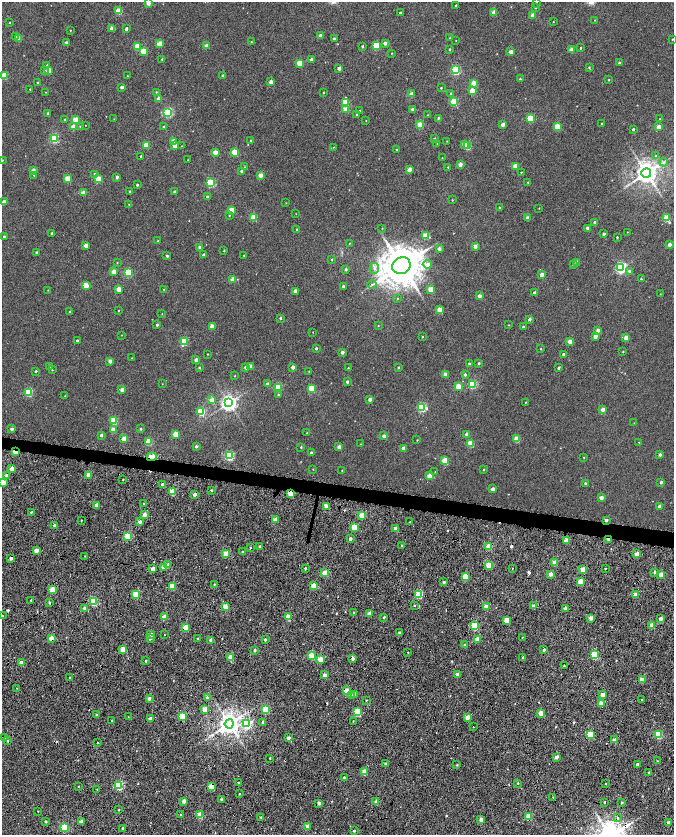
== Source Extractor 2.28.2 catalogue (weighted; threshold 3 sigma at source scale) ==
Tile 10 of 4 x 4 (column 2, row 3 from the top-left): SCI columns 1349-2691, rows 1947-3611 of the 5378 x 7161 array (HDU 1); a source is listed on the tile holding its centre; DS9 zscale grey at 2 x 2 block average (1 PNG px = mean of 2 x 2 image px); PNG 676 x 837 px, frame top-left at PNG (2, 2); each listed source drawn as its Kron ellipse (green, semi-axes under 4 px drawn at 4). Shown black and unused: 4% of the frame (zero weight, under 7 of 14 exposures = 4% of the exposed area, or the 3 px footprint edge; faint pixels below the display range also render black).
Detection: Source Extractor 2.28.2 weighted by HDU 2 'WHT'; one run over the whole footprint, this tile lists its part. Background -0.013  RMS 0.0053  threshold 0.0217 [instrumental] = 3 sigma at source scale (4.09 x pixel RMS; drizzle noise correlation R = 1.36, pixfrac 0.8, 0.0396/0.0396 arcsec/px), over >= 5 px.
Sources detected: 493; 17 cosmic-ray / hot-pixel residue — neither listed nor drawn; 1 coinciding with a brighter row at this scale — not listed separately; the other 475 listed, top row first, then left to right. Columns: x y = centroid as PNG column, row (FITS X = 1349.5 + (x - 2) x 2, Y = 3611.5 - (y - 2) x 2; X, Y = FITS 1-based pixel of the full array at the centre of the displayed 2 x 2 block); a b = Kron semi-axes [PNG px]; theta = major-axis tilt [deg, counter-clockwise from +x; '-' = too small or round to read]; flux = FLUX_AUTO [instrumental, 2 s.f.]
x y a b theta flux
148 3 2 2 - 10
537 3 2 2 - 0.28
455 5 2 2 - 0.63
535 8 2 2 - 0.76
119 11 3 3 - 24
494 12 2 2 - 13
400 13 2 2 - 1.8
533 15 2 2 - 12
594 20 2 2 - 0.38
10 22 2 2 - 0.41
553 22 2 2 - 0.49
112 28 3 2 - 7.7
126 29 3 2 - 2.3
70 30 2 2 - 0.5
15 36 2 2 - 1.4
320 36 2 2 - 7.1
19 38 3 2 - 14
450 38 3 2 - 0.63
334 39 2 2 - 2.4
672 39 2 2 - 0.56
456 41 2 2 - 0.33
251 42 2 2 - 0.46
67 43 2 2 - 5.6
385 43 2 2 - 5
159 44 3 2 - 16
137 46 3 3 - 20
206 46 2 2 - 7.3
362 46 2 2 - 1.2
376 46 3 3 - 43
580 48 2 2 - 0.82
450 49 2 2 - 1.1
571 50 2 2 - 8.7
143 51 3 2 - 21
511 52 2 2 - 9
392 53 3 2 - 0.39
162 59 2 2 - 1
311 60 2 2 - 4.4
299 63 3 3 - 19
619 63 2 2 - 1.5
47 65 4 3 - 1.2
589 67 3 3 - 1.1
339 68 2 2 - 5.7
49 70 3 2 - 15
456 70 3 3 - 87
44 71 3 3 - 1.5
4 76 3 3 - 29
127 76 2 2 - 0.53
223 76 2 2 - 3.4
520 79 2 2 - 0.81
609 80 2 2 - 0.62
271 82 2 2 - 8.8
38 83 2 2 - 0.99
474 83 3 2 - 13
122 87 2 2 - 4.8
441 88 2 2 - 0.77
30 89 2 2 - 0.73
472 91 3 2 - 18
46 92 2 2 - 0.41
156 92 2 2 - 0.6
324 93 2 2 - 0.8
412 94 2 2 - 9.9
451 94 3 2 - 1.7
159 99 3 2 - 10
454 102 3 3 - 39
345 103 3 3 - 37
413 109 2 2 - 3.9
346 110 3 3 - 16
359 111 3 2 - 0.81
168 112 3 3 - 85
48 113 2 2 - 1.7
357 115 2 2 - 1.6
427 115 3 2 - 0.33
438 118 3 2 - 1.2
530 118 3 3 - 41
114 119 2 2 - 0.32
660 119 2 2 - 0.43
65 120 2 2 - 1.6
75 120 3 3 - 18
366 120 2 2 - 0.35
601 123 2 2 - 0.39
85 125 2 2 - 0.26
420 125 3 3 - 19
503 125 2 2 - 7.3
80 126 3 3 - 1.2
73 127 3 2 - 12
164 127 2 2 - 1.4
557 127 3 3 - 25
659 127 2 2 - 10
633 129 2 2 - 1.7
54 138 3 3 - 72
434 138 2 2 - 1.2
174 141 3 2 - 14
251 141 2 2 - 1.7
447 141 2 2 - 0.35
437 143 2 2 - 0.33
464 144 3 2 - 8.4
146 145 3 3 - 25
175 146 3 2 - 8.8
181 146 2 2 - 0.33
468 146 3 3 - 33
333 147 2 2 - 0.36
396 150 2 2 - 0.8
215 152 2 2 - 12
235 152 3 3 - 39
141 156 2 2 - 1.2
656 156 3 2 - 1
442 158 2 2 - 0.32
2 160 2 2 - 0.59
188 160 2 2 - 0.33
664 162 4 2 - 1.2
460 164 2 2 - 7.6
515 166 3 2 - 17
244 167 2 2 - 0.51
448 167 2 2 - 0.9
33 170 2 2 - 6.1
409 170 3 2 - 11
242 171 2 2 - 3.6
521 172 2 2 - 0.55
646 173 5 5 - 900
95 174 3 3 - 2.7
34 175 3 2 - 1
260 175 2 2 - 11
117 177 2 2 - 3.5
68 179 3 3 - 24
98 179 3 3 - 23
528 182 3 2 - 0.62
211 183 3 3 - 63
137 185 2 2 - 1.5
130 191 3 2 - 1.1
175 192 2 2 - 3.1
83 193 2 2 - 14
207 197 2 2 - 1.7
452 200 3 2 - 0.45
4 202 2 2 - 5.7
286 203 2 2 - 0.39
129 204 2 2 - 0.34
500 207 2 2 - 0.73
539 208 2 2 - 0.4
231 210 3 3 - 22
296 214 2 2 - 0.31
229 215 3 2 - 0.89
254 217 3 3 - 28
527 218 2 2 - 4.4
667 218 3 3 - 27
595 222 3 2 - 4.3
382 228 3 2 - 0.39
588 228 3 2 - 4.2
297 230 2 2 - 2.4
627 232 2 2 - 0.33
52 233 2 2 - 3.5
604 234 2 2 - 2.5
425 236 3 3 - 23
4 237 2 2 - 2.6
617 237 2 2 - 1.1
158 241 2 2 - 0.69
349 243 2 2 - 0.44
669 245 2 2 - 5.9
86 246 2 2 - 7.6
475 246 2 2 - 6.8
200 247 2 2 - 5.4
439 249 2 2 - 5.7
224 251 2 2 - 0.7
36 252 2 2 - 1.1
204 255 2 2 - 3.7
244 255 2 2 - 0.38
167 256 3 3 - 1.8
332 259 3 2 - 0.6
117 262 3 2 - 0.49
576 262 3 3 - 1.6
427 264 5 4 - 6.9
573 265 3 2 - 0.88
401 266 9 8 - 3300
621 267 3 3 - 140
374 268 5 5 - 3
346 269 2 2 - 1.8
629 271 3 3 - 1.8
114 272 2 2 - 11
128 273 3 3 - 51
542 275 2 2 - 8.7
233 279 3 2 - 11
641 279 2 2 - 0.91
372 284 4 2 - 0.85
86 286 3 2 - 12
343 286 2 2 - 1.7
118 289 3 2 - 9.7
164 289 2 2 - 0.4
430 289 3 2 - 18
48 290 2 2 - 0.4
295 291 2 2 - 6.6
535 293 2 2 - 5.9
660 294 2 2 - 0.34
479 296 2 2 - 6.4
397 298 2 2 - 0.52
440 310 3 2 - 19
118 311 2 2 - 0.42
70 312 2 2 - 1.4
162 314 2 2 - 0.33
280 318 3 2 - 1.4
529 319 2 2 - 3.2
157 325 2 2 - 1.8
508 325 2 2 - 0.56
212 326 2 2 - 11
378 326 3 2 - 0.51
523 327 2 2 - 1.5
598 330 2 2 - 4.9
313 332 2 2 - 0.3
121 335 2 2 - 0.33
595 336 2 2 - 7.8
422 337 2 2 - 0.76
626 338 3 2 - 12
77 340 2 2 - 1.4
184 341 3 3 - 50
570 342 3 2 - 14
316 348 2 2 - 2.5
541 349 2 2 - 0.6
342 352 2 2 - 4.4
623 352 2 2 - 0.61
208 354 2 2 - 0.46
563 354 2 2 - 2.9
132 358 2 2 - 0.41
196 360 2 2 - 5.2
110 361 2 2 - 6.6
469 363 2 2 - 1.2
479 363 2 2 - 1.6
50 366 3 2 - 1.6
251 366 2 2 - 6.9
246 367 2 2 - 6.5
293 367 2 2 - 5.1
199 368 2 2 - 1.3
348 368 2 2 - 0.64
398 368 2 2 - 1
559 368 2 2 - 1.9
52 370 2 2 - 0.52
36 371 2 2 - 1.3
309 371 2 2 - 0.3
445 374 2 2 - 7.7
465 375 3 3 - 2.2
235 376 2 2 - 0.5
347 382 2 2 - 2.5
162 384 2 2 - 0.35
267 384 2 2 - 5
472 384 3 3 - 56
278 387 3 3 - 49
458 387 3 3 - 23
312 388 3 3 - 33
122 390 2 2 - 6
28 392 3 3 - 54
278 395 2 2 - 1.4
65 396 2 2 - 0.58
370 399 2 2 - 6.7
212 400 3 2 - 8.3
525 402 2 2 - 0.43
229 403 4 4 - 400
422 407 3 3 - 67
603 410 2 2 - 7.4
201 412 3 3 - 52
114 421 3 3 - 38
634 423 3 2 - 0.41
12 429 2 2 - 4.2
141 429 3 2 - 1.1
113 430 2 2 - 9.6
307 433 2 2 - 0.37
176 434 3 3 - 20
466 434 2 2 - 3.6
101 435 3 2 - 2.1
384 436 2 2 - 7
124 439 3 2 - 14
517 439 3 3 - 22
417 440 2 2 - 0.46
149 442 3 3 - 28
639 442 2 2 - 0.37
471 443 3 3 - 27
360 444 2 2 - 0.34
196 446 3 2 - 1.9
301 447 2 2 - 0.86
339 447 2 2 - 7.9
403 448 2 2 - 5.1
15 452 2 2 - 17
311 453 2 2 - 2.5
660 455 2 2 - 3.3
229 456 3 3 - 86
152 457 5 3 - 21
584 457 2 2 - 0.53
445 461 3 3 - 29
12 469 2 2 - 9.3
313 469 2 2 - 0.44
484 469 3 2 - 0.57
342 470 2 2 - 0.45
435 471 2 2 - 0.39
89 475 3 2 - 19
7 476 2 2 - 4.1
430 476 3 2 - 15
123 479 2 2 - 0.6
661 482 2 2 - 2.2
3 483 3 2 - 17
585 483 2 2 - 1.1
162 484 2 2 - 4.2
493 489 2 2 - 7.5
212 490 2 2 - 1.1
172 492 3 2 - 29
291 493 2 2 - 30
195 495 2 2 - 5.6
601 498 2 2 - 7.9
144 504 2 2 - 2.1
96 505 2 2 - 8.2
326 506 3 2 - 11
659 506 2 2 - 4.2
31 512 3 2 - 0.89
145 514 2 2 - 10
362 515 3 2 - 23
275 520 2 2 - 12
606 520 2 2 - 3.8
81 521 2 2 - 0.55
140 522 2 2 - 6.8
410 522 2 2 - 0.43
54 526 3 2 - 2.6
354 527 3 2 - 34
395 528 2 2 - 5.9
128 536 3 3 - 54
350 539 2 2 - 4.1
609 539 3 2 - 8.6
567 540 4 2 - 12
401 545 3 2 - 0.68
489 546 3 3 - 25
250 547 2 2 - 0.66
260 547 2 2 - 2.2
36 550 2 2 - 10
242 552 2 2 - 0.89
226 553 2 2 - 14
637 554 2 2 - 16
85 556 2 2 - 0.37
11 558 2 2 - 3.9
555 563 2 2 - 14
168 565 2 2 - 8.9
489 565 3 2 - 28
164 567 2 2 - 11
305 568 2 2 - 1.3
512 568 2 2 - 0.46
605 568 2 2 - 0.64
153 569 2 2 - 7.6
583 570 2 2 - 11
655 572 2 2 - 4.6
325 573 3 2 - 21
550 574 2 2 - 7
661 575 2 2 - 8.9
465 577 3 3 - 30
444 582 3 2 - 1.9
580 582 3 2 - 22
214 584 2 2 - 0.68
172 586 3 3 - 25
313 586 3 2 - 22
52 590 3 2 - 26
136 594 3 3 - 29
419 594 3 3 - 57
636 594 2 2 - 13
31 600 2 2 - 0.89
93 601 3 3 - 63
49 603 2 2 - 1.7
414 606 2 2 - 0.95
533 606 2 2 - 4.2
225 607 2 2 - 17
486 607 2 2 - 13
85 608 2 2 - 6.8
566 608 2 2 - 5.9
354 612 2 2 - 0.45
369 614 2 2 - 12
2 616 2 2 - 1
164 617 3 2 - 13
288 617 2 2 - 19
384 617 3 2 - 1.4
591 618 2 2 - 8.6
660 619 2 2 - 6.7
507 620 3 3 - 31
652 625 3 2 - 17
474 626 3 3 - 43
186 628 3 3 - 34
399 632 3 2 - 0.97
151 634 2 2 - 4.6
164 635 2 2 - 0.44
522 637 2 2 - 0.5
51 638 3 2 - 18
150 638 3 2 - 3.3
197 638 2 2 - 0.76
477 639 2 2 - 13
211 640 2 2 - 7.1
265 640 2 2 - 2.4
465 645 2 2 - 3.9
123 649 3 2 - 19
254 650 2 2 - 2.2
544 650 3 3 - 2
408 652 2 2 - 0.46
594 655 3 3 - 53
311 656 3 3 - 25
231 657 2 2 - 21
523 657 3 2 - 1.4
320 659 2 2 - 19
353 659 3 2 - 5.1
146 661 2 2 - 1.4
21 662 2 2 - 10
564 666 2 2 - 0.84
458 674 2 2 - 8.2
325 675 2 2 - 7.8
69 677 2 2 - 0.63
642 680 2 2 - 13
17 688 2 2 - 0.47
346 691 2 2 - 16
354 694 3 2 - 8.8
602 694 2 2 - 10
351 696 3 3 - 1.6
149 698 2 2 - 4.9
207 698 2 2 - 6
366 700 3 2 - 0.48
642 700 3 2 - 1
601 703 3 2 - 17
204 709 2 2 - 11
265 709 3 3 - 45
358 712 3 3 - 53
541 713 3 2 - 16
96 714 3 2 - 0.77
128 717 2 2 - 0.35
182 717 3 3 - 51
467 717 2 2 - 14
150 719 2 2 - 8.9
112 721 2 2 - 0.81
353 721 2 2 - 0.54
263 722 3 2 - 1.1
229 724 4 4 - 930
247 724 3 3 - 84
473 727 2 2 - 0.9
590 734 3 3 - 45
658 734 3 3 - 51
5 738 2 2 - 6.8
288 738 2 2 - 7.1
615 740 2 2 - 11
8 741 3 2 - 0.88
98 743 2 2 - 0.59
556 757 2 2 - 6.4
270 758 2 2 - 0.76
657 761 2 2 - 0.55
385 764 3 2 - 1.3
637 764 2 2 - 2.2
457 765 3 3 - 0.93
365 772 3 2 - 22
649 772 3 2 - 1.1
344 778 2 2 - 2
238 783 2 2 - 0.97
518 783 3 2 - 1
606 784 2 2 - 0.77
119 785 3 3 - 75
78 786 2 2 - 0.52
212 787 3 3 - 35
97 790 2 2 - 0.42
239 794 2 2 - 0.65
553 797 3 2 - 0.45
221 799 2 2 - 1.3
184 801 2 2 - 9.3
376 802 2 2 - 10
604 802 2 2 - 1.1
622 802 2 2 - 1.6
319 803 2 2 - 5.6
119 810 2 2 - 0.69
38 811 2 2 - 0.48
181 815 2 2 - 0.73
200 815 3 2 - 24
529 816 3 3 - 24
261 817 3 2 - 0.88
617 818 3 3 - 1.1
481 819 2 2 - 8.5
46 821 2 2 - 1.6
81 822 2 2 - 11
668 822 2 2 - 2.6
307 826 2 2 - 9
64 827 3 3 - 66
123 828 2 2 - 2.8
354 831 2 2 - 2.1
Overlapping masked pixels (flux is a lower limit): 16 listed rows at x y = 15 452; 152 457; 291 493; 609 539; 489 546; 11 558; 583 570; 288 617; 186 628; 51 638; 465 645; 594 655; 325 675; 346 691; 212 787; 64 827
Isophote crosses this tile's border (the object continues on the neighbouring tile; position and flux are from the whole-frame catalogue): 5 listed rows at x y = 148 3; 672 39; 2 160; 3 483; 2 616
Diffuse or blended objects may show on this block-average render without a row.